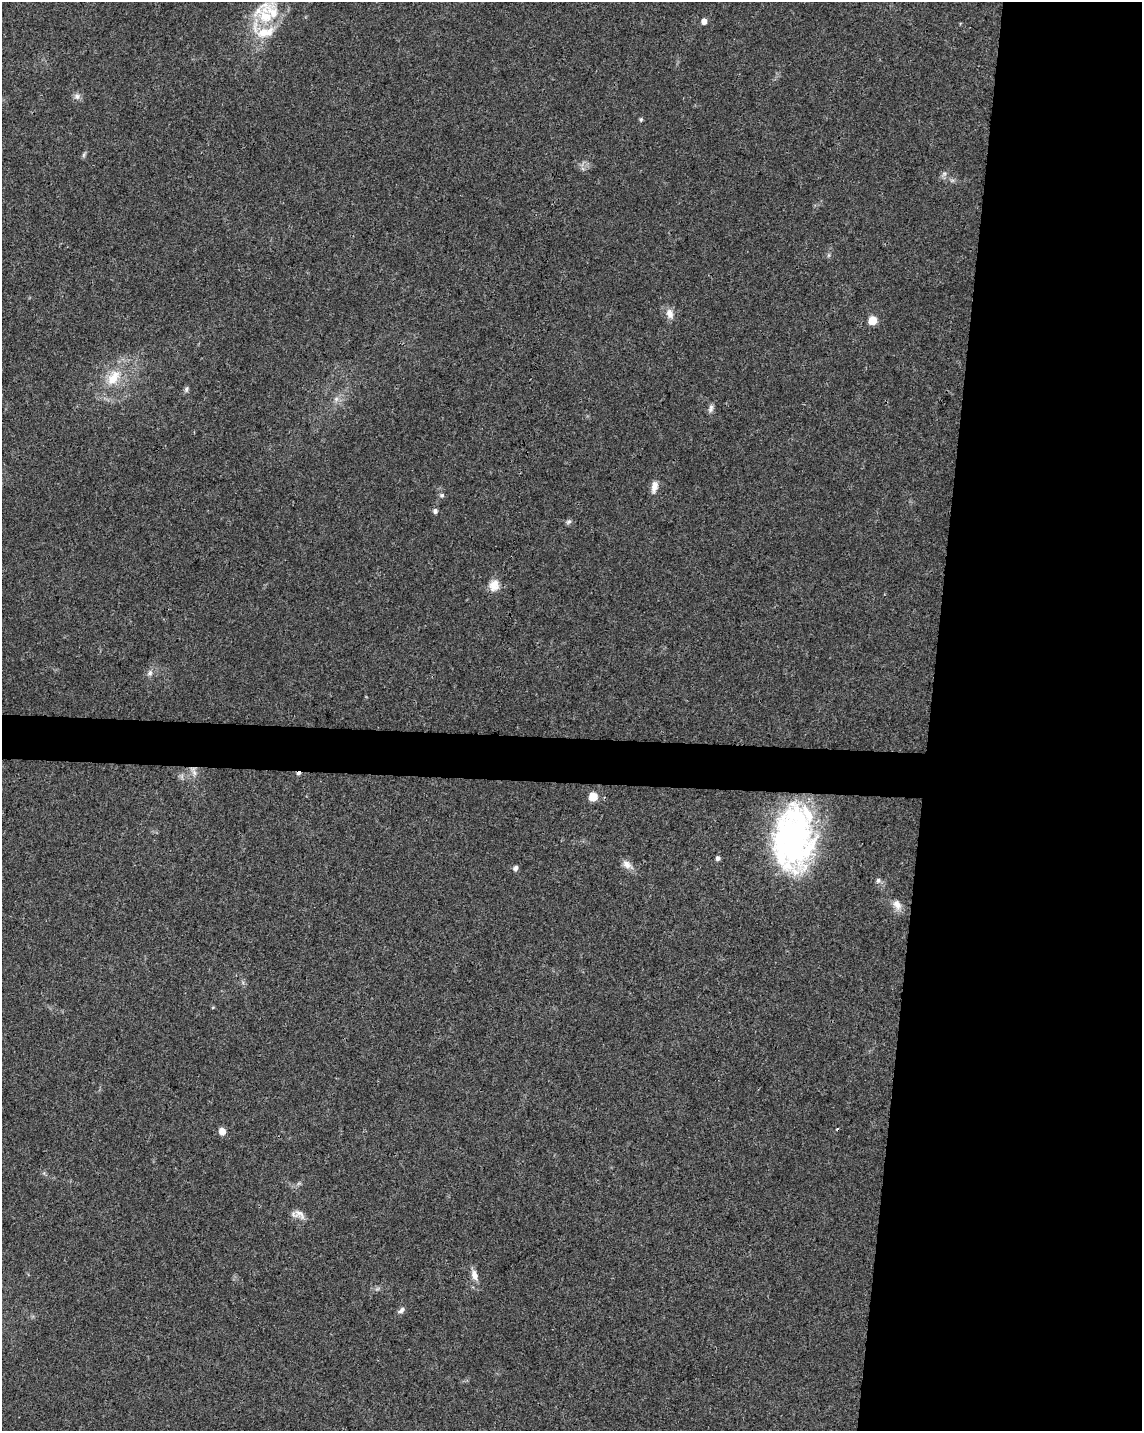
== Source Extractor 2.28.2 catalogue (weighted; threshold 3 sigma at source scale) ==
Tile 8 of 4 x 3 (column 4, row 2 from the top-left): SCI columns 3419-4558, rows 1658-3086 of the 4568 x 4800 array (HDU 1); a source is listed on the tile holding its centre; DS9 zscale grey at full resolution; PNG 1144 x 1433 px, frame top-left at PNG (2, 2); no overlay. Shown black and unused: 21% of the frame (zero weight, under 3 of 4 exposures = <1% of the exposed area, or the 3 px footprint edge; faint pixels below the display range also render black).
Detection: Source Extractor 2.28.2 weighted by HDU 2 'WHT'; one run over the whole footprint, this tile lists its part. Background 0.0473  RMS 0.0036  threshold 0.0163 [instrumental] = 3 sigma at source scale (4.5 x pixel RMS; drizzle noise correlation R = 1.50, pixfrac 1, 0.0396/0.0396 arcsec/px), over >= 5 px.
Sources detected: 36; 2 cosmic-ray / hot-pixel residue — not listed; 4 inside a brighter listed object's ellipse — not listed separately; the other 30 listed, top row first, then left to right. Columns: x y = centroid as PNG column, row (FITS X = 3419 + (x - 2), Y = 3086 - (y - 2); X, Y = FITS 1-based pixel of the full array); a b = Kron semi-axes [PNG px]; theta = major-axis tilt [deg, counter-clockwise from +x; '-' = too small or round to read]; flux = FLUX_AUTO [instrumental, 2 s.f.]
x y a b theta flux
265 17 27 21 -61 14
704 21 5 4 - 2.8
77 96 9 8 - 1.4
641 120 6 4 89 0.52
84 155 8 4 81 0.62
944 174 7 6 - 0.99
670 314 15 9 -70 2.7
873 320 5 5 - 14
113 377 26 15 55 10
186 389 8 5 79 0.81
336 399 7 6 - 1.2
711 409 12 6 75 1.3
654 487 16 7 77 2.6
442 495 6 6 - 0.78
435 511 7 5 84 0.93
568 522 8 6 31 0.86
494 585 16 12 68 3.8
150 673 9 6 46 1.4
193 771 17 6 -67 2
593 797 5 5 - 12
794 838 70 41 84 96
718 858 5 5 - 1.1
627 864 16 9 -38 2.6
515 868 8 6 59 1.1
878 880 7 7 - 0.99
897 904 15 9 -63 3.1
222 1131 5 5 - 4.5
299 1214 17 10 -38 2.7
474 1275 14 8 -76 2.6
401 1310 10 6 50 1.2
Overlapping masked pixels (flux is a lower limit): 1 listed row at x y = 193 771